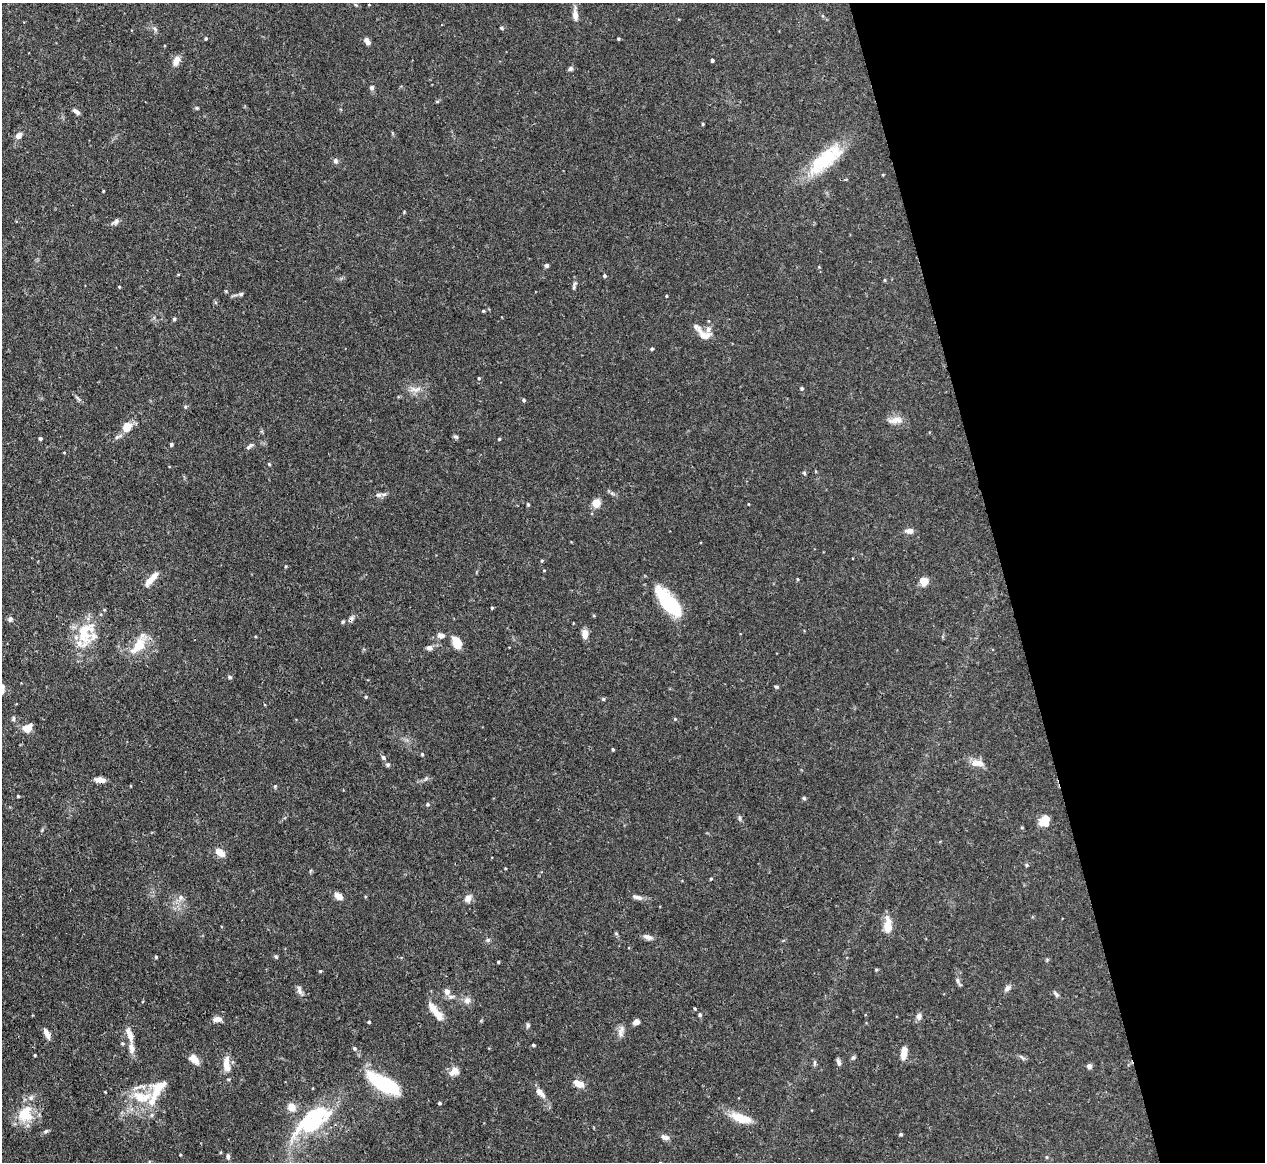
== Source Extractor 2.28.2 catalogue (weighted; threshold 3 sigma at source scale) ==
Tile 12 of 4 x 4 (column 4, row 3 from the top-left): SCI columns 3797-5059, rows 1306-2465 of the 5067 x 5049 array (HDU 1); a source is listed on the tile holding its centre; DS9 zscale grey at full resolution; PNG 1267 x 1164 px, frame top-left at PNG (2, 3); no overlay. Shown black and unused: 21% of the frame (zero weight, under 3 of 4 exposures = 1% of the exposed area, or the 3 px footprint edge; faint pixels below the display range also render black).
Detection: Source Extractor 2.28.2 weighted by HDU 2 'WHT'; one run over the whole footprint, this tile lists its part. Background 0.0736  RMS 0.0041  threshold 0.0184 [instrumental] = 3 sigma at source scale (4.5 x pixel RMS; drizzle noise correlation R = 1.50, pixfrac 1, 0.05/0.05 arcsec/px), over >= 5 px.
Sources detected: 153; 2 inside a brighter object's white glare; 1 cosmic-ray / hot-pixel residue — not listed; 9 inside a brighter listed object's ellipse — not listed separately; the other 141 listed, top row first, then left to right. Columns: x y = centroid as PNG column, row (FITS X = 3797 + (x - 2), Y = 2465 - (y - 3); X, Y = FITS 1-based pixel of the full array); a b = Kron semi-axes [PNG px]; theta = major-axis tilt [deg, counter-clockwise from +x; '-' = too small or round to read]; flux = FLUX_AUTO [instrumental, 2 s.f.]
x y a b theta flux
575 15 15 6 -85 2.8
501 28 5 4 - 0.42
206 38 4 3 - 0.48
618 39 4 3 - 0.45
367 42 8 5 -57 1.9
712 60 4 3 - 0.73
176 61 12 7 63 2.9
570 69 6 6 - 0.84
372 88 6 6 - 1
197 108 5 4 - 0.44
76 112 9 4 -34 1.4
703 124 4 3 - 0.42
19 135 8 6 46 2
826 159 52 18 40 21
335 161 7 7 - 1.1
115 222 11 6 29 1.3
546 265 5 4 - 0.85
605 276 4 4 - 0.63
885 280 5 3 - 0.34
574 284 10 4 80 0.97
119 287 3 3 - 0.37
241 294 6 5 - 0.73
666 296 4 2 - 0.35
483 311 4 3 - 0.46
174 319 4 4 - 0.58
704 334 21 11 -32 4.2
652 349 4 3 - 0.56
479 378 4 4 - 0.43
802 388 5 4 - 0.65
416 389 17 7 7 2.9
524 400 4 4 - 0.67
185 407 5 3 - 0.43
895 420 20 8 8 3.4
127 427 10 9 - 5.4
118 436 15 4 25 1.3
456 437 7 5 -18 0.69
40 438 3 3 - 0.84
499 439 3 3 - 0.41
171 444 4 4 - 0.64
249 446 12 5 40 1.1
269 464 5 3 - 0.4
804 473 5 4 - 0.44
612 493 7 4 -19 0.78
378 495 8 6 11 1.2
596 503 10 9 - 3.5
528 504 5 4 - 0.48
749 504 4 2 - 0.24
910 531 9 6 6 2.3
542 560 5 3 - 0.37
544 570 4 3 - 0.29
152 579 21 6 48 4.5
797 579 4 3 - 0.39
924 581 9 8 - 4.1
670 606 26 16 -31 21
492 608 4 3 - 0.46
104 610 5 3 - 0.36
10 619 7 6 - 0.95
343 622 5 4 - 0.53
83 634 34 21 -21 14
585 634 11 7 88 2.7
441 635 10 6 -15 1.7
457 643 12 7 -69 7.1
138 646 24 12 47 9.3
429 648 8 7 - 1.4
230 677 5 5 - 0.85
776 687 5 4 - 0.55
2 689 11 6 88 2.4
366 697 4 4 - 0.43
603 699 4 4 - 0.57
13 719 6 4 77 0.72
675 719 4 3 - 0.37
27 728 9 7 26 5.4
613 749 4 3 - 0.47
422 754 4 3 - 0.5
383 757 6 5 - 1
977 763 16 8 -4 4.1
388 765 6 4 68 0.6
100 780 10 6 -5 2.8
275 786 5 4 - 0.5
18 796 3 3 - 0.4
804 798 5 4 - 0.56
428 804 5 4 - 0.62
740 818 6 4 90 0.66
1045 823 14 7 -12 3.5
220 853 12 7 -34 3.6
1026 865 5 4 - 0.58
711 879 4 3 - 0.43
338 896 10 6 -34 2.9
181 897 8 7 - 1.5
637 897 13 6 -16 1.7
468 898 9 7 38 2.4
888 925 16 7 -89 6.8
648 937 12 6 -17 1.8
488 940 6 5 - 0.72
156 957 4 4 - 0.5
276 957 5 4 - 0.52
498 962 3 3 - 0.44
876 969 4 4 - 0.46
320 971 4 4 - 0.4
957 981 7 6 - 0.95
1007 988 9 6 45 1.4
299 989 12 6 -85 1.5
447 992 10 8 -71 2.2
1056 994 9 4 -50 0.9
467 1000 10 8 16 1.8
695 1008 4 3 - 0.43
438 1015 18 9 -50 4.3
700 1015 5 4 - 0.69
919 1016 9 7 81 1.5
217 1019 11 6 3 2
369 1022 3 3 - 0.61
636 1022 7 6 - 1.6
528 1025 7 5 78 0.7
621 1030 13 7 65 2.2
47 1033 13 6 -64 2.4
130 1035 17 6 -69 3.5
533 1045 4 3 - 0.61
355 1048 5 4 - 0.59
904 1053 15 7 81 3.5
35 1055 3 3 - 0.37
853 1057 6 4 0 0.57
1022 1057 8 3 -45 0.67
194 1059 13 8 -47 3.1
839 1062 8 5 -71 1.2
814 1063 6 4 90 0.65
227 1064 22 8 -86 4.9
1089 1066 6 6 - 1.2
455 1070 12 9 -38 2.4
383 1084 24 10 -29 38
579 1084 10 6 -27 4.4
540 1092 16 7 -46 2.9
141 1097 36 15 -1 13
440 1103 4 3 - 0.6
25 1114 25 20 63 12
741 1118 28 10 -17 7.4
312 1120 62 26 36 34
46 1131 7 5 18 0.78
901 1134 4 4 - 0.59
665 1137 11 6 -18 1.7
228 1156 7 5 -84 0.91
1047 1157 5 3 - 0.43
Isophote crosses this tile's border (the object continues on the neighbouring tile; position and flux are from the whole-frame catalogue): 2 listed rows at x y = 2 689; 312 1120